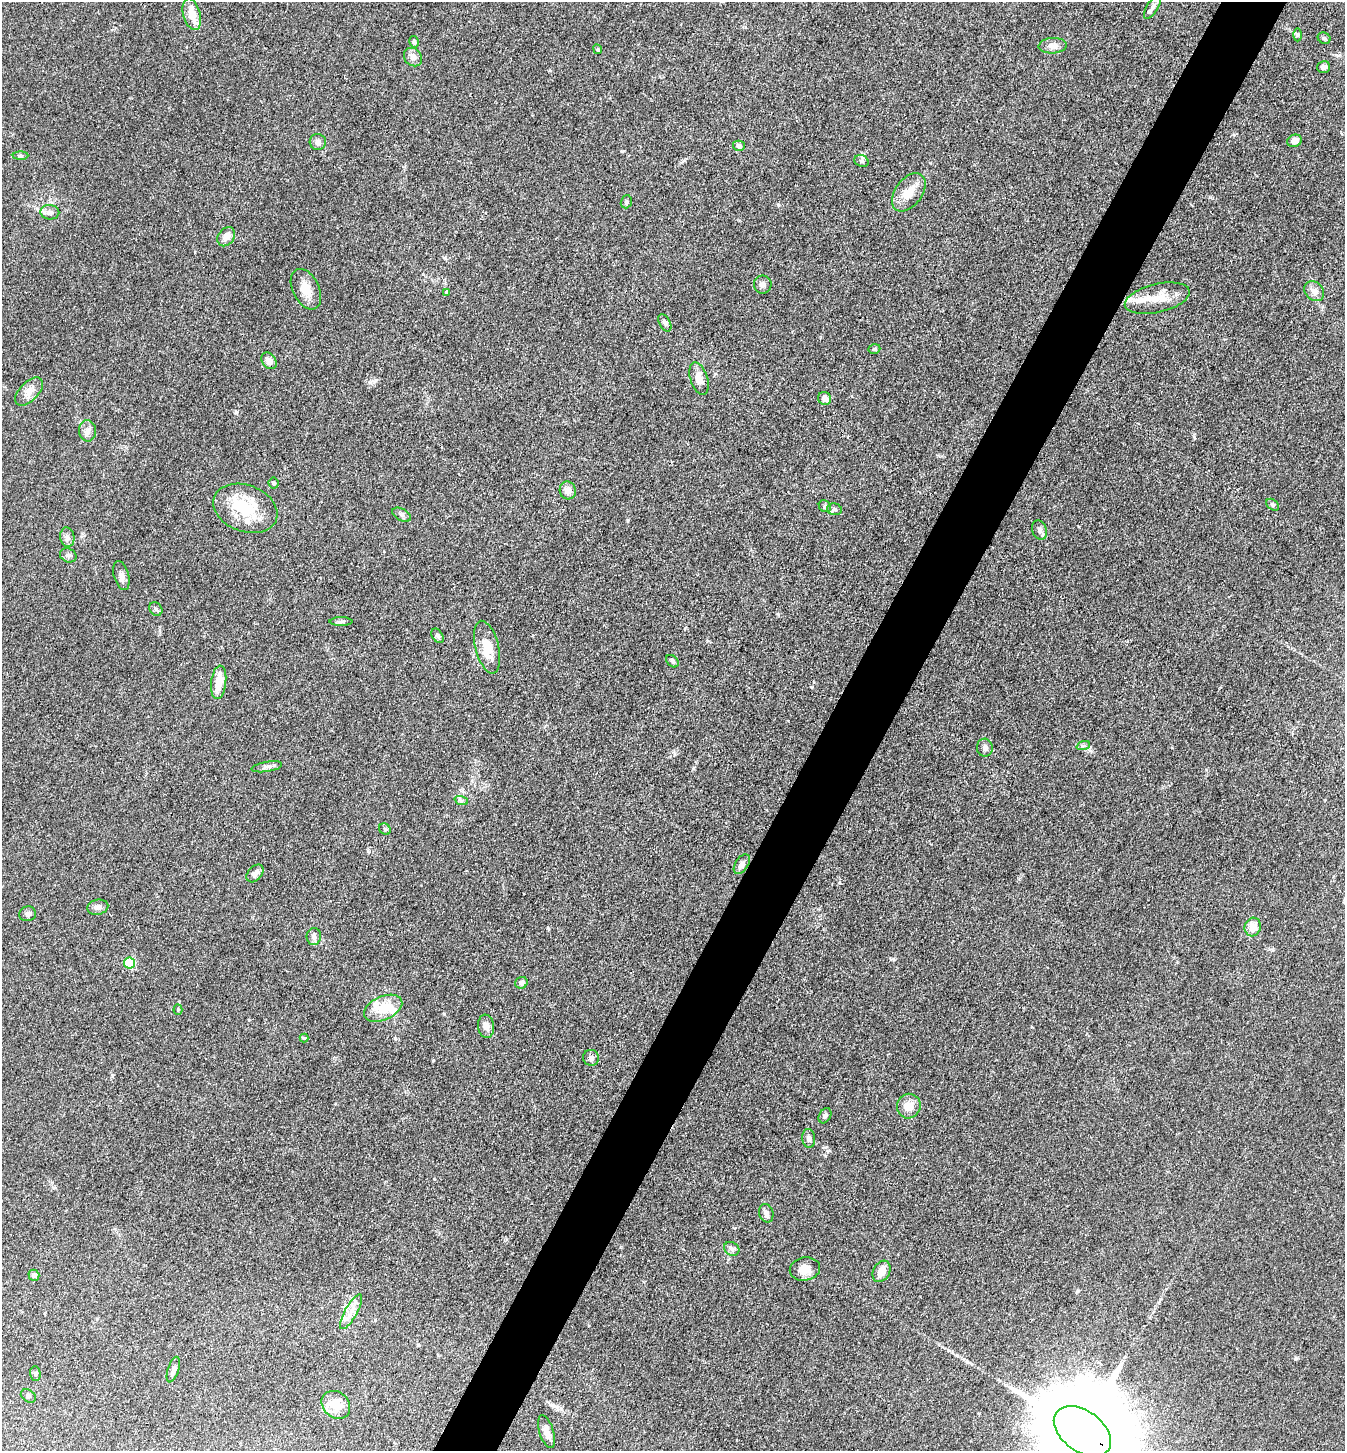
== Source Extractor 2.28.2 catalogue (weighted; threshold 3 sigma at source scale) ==
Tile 10 of 4 x 4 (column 2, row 3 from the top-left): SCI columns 1631-2973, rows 1452-2900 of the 5808 x 5800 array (HDU 1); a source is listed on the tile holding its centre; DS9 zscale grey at full resolution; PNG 1347 x 1453 px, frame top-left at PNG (2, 2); each listed source drawn as its Kron ellipse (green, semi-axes under 4 px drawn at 4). Shown black and unused: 5% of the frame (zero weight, under 3 of 4 exposures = <1% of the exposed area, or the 3 px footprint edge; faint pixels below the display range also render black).
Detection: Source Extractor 2.28.2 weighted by HDU 2 'WHT'; one run over the whole footprint, this tile lists its part. Background 0.0794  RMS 0.0061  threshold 0.0276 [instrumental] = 3 sigma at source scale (4.5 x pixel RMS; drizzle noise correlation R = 1.50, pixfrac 1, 0.05/0.05 arcsec/px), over >= 5 px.
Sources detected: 86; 1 inside a brighter object's white glare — neither listed nor drawn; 5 inside a brighter listed object's ellipse — not listed separately; the other 80 listed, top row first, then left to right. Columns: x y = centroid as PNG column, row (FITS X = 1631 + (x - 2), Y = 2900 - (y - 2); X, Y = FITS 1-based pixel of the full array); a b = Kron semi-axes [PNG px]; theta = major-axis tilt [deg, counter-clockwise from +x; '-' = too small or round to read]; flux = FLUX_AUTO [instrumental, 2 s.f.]
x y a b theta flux
1152 7 13 5 58 2.5
192 14 16 8 -75 9.7
1297 35 6 4 90 0.91
1324 38 6 5 - 1.1
414 42 6 4 -76 1.3
1053 46 14 8 3 3.4
598 49 5 4 - 0.74
413 57 10 8 -48 3.1
1324 67 6 6 - 2.2
1294 141 7 6 - 4.5
318 142 8 8 - 2.4
739 146 6 5 - 1.9
21 156 8 4 1 0.93
861 161 7 5 -21 1.5
909 192 21 13 53 9.2
626 202 7 5 71 1.3
50 212 9 7 -2 2.4
226 237 10 8 53 4.7
763 284 9 9 - 2.5
306 289 22 13 -63 8.9
1314 291 11 9 -42 3.5
447 292 4 4 - 0.68
1157 298 33 14 13 13
665 323 9 5 -61 1.7
874 349 6 4 18 1
269 361 9 6 -52 4.2
699 379 17 8 -72 6.1
29 391 17 9 45 5.4
825 398 6 6 - 3.1
87 431 11 8 -87 3
273 483 5 5 - 1.2
568 490 9 8 - 3.9
1273 505 7 5 -41 1.1
825 506 6 5 - 1.2
245 508 33 23 -20 27
834 509 7 5 -15 1.5
402 515 10 6 -29 1.6
1040 530 10 7 -66 1.8
67 537 10 7 -80 2.1
68 555 8 6 -24 1.6
121 576 15 7 -74 3.1
156 609 7 6 - 1.3
341 622 11 4 1 1.5
438 636 8 5 -56 1.5
487 647 27 11 -76 12
672 661 7 5 -45 1.5
219 682 17 7 83 9.8
1083 746 7 4 19 1.3
985 748 9 7 -85 2.4
267 767 15 5 9 2.2
461 800 7 4 -18 1.2
385 829 6 5 - 1
742 864 11 6 57 3
255 873 10 7 48 3.2
98 907 10 7 13 2.8
28 914 8 7 - 1.9
1253 927 9 8 - 7.2
314 936 8 7 - 2.1
129 963 5 5 - 35
521 983 6 5 - 2.4
383 1008 20 12 24 13
178 1010 5 4 - 0.72
486 1026 11 8 -82 3.6
304 1038 4 4 - 0.76
591 1058 8 8 - 1.9
909 1106 12 11 - 6.5
825 1116 8 5 58 1.8
809 1138 9 6 -83 2.2
766 1213 9 7 -74 2
732 1249 8 6 -30 1.8
805 1269 15 11 11 6.8
882 1271 11 8 60 5.4
34 1275 5 5 - 2.3
351 1312 19 6 61 4.9
173 1370 13 5 71 3
35 1374 7 5 -87 1.2
28 1396 8 6 -34 1.4
336 1405 15 12 -43 11
1082 1431 32 20 -36 20000
546 1432 17 7 -73 4.8
Overlapping masked pixels (flux is a lower limit): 2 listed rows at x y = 1157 298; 1082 1431
Isophote crosses this tile's border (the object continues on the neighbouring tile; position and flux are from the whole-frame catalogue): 1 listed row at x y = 1082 1431
Unlisted compact peaks at least as high as the median listed source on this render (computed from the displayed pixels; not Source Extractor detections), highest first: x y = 1194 437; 778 205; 893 959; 236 412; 1295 1359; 370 382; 628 520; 839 883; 548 928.